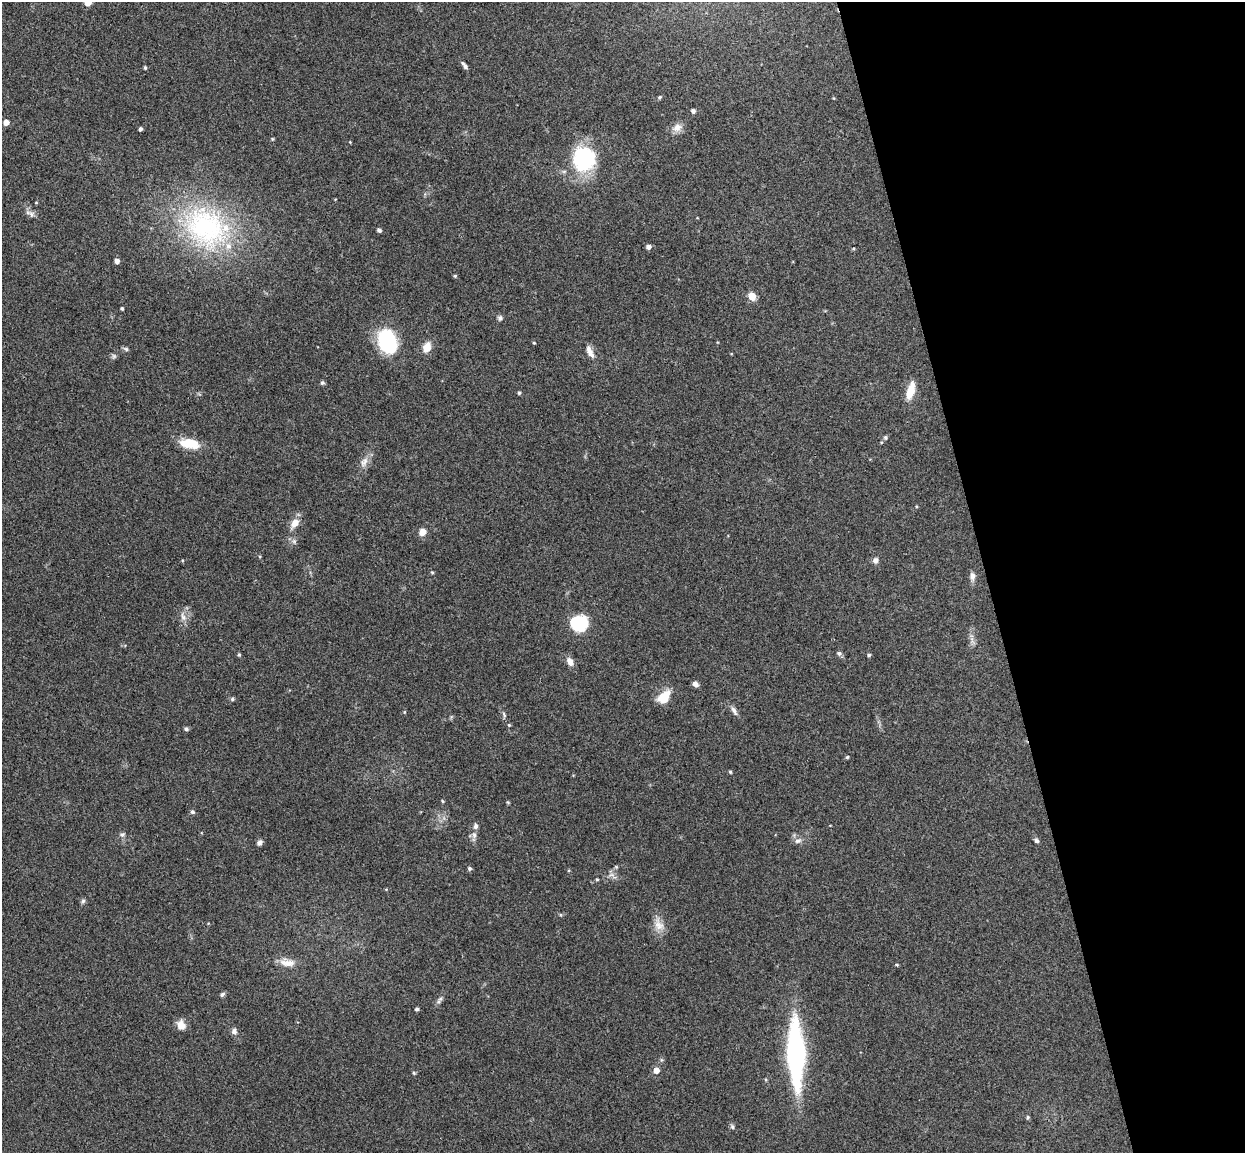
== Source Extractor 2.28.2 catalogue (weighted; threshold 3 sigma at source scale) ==
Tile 12 of 4 x 4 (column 4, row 3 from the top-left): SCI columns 3787-5029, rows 1306-2456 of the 5086 x 5029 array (HDU 1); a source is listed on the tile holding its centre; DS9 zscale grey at full resolution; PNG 1247 x 1155 px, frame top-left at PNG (2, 2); no overlay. Shown black and unused: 21% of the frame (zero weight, under 3 of 4 exposures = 5% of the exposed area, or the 3 px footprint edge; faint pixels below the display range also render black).
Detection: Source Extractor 2.28.2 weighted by HDU 2 'WHT'; one run over the whole footprint, this tile lists its part. Background 0.0705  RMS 0.0075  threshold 0.0339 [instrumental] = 3 sigma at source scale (4.5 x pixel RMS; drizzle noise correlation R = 1.50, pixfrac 1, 0.05/0.05 arcsec/px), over >= 5 px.
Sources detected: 80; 1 too faint to see at this stretch — not listed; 2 inside a brighter listed object's ellipse — not listed separately; the other 77 listed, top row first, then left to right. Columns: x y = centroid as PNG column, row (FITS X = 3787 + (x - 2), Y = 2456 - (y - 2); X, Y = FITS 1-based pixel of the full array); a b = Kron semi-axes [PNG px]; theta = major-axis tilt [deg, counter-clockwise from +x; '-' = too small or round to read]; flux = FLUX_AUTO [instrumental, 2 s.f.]
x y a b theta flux
87 2 6 6 - 7.1
465 66 8 5 -58 1.9
145 68 4 3 - 1
659 97 6 4 41 1.1
693 111 5 4 - 2
6 122 4 4 - 5.9
677 128 14 10 35 5.3
140 129 4 3 - 1.7
272 139 4 4 - 0.77
350 142 4 3 - 0.53
584 159 27 25 -85 58
32 214 8 6 -40 2.6
206 227 62 51 -45 130
379 230 4 4 - 2.1
648 247 5 4 - 2.9
117 261 5 5 - 3
455 276 4 3 - 0.96
752 296 5 5 - 20
122 308 3 3 - 0.95
500 318 7 6 - 1.6
387 341 20 15 -66 65
534 343 4 3 - 0.62
427 347 10 7 70 9.2
126 349 6 5 - 1.4
590 352 18 7 -64 4.9
322 383 6 5 - 1.3
910 391 20 8 74 11
519 393 4 3 - 1.1
886 438 5 5 - 1.3
189 444 25 11 -9 15
364 462 15 8 56 5.1
295 523 12 8 52 6.5
422 532 8 7 - 5.1
875 560 7 6 - 2.8
432 572 5 4 - 0.8
972 576 11 7 -87 3.2
183 617 12 7 -65 4
579 624 17 15 -11 33
839 653 6 6 - 1.6
239 655 5 4 - 0.98
869 655 4 4 - 1
570 662 11 7 -60 4.5
695 684 7 6 - 2.7
664 697 14 9 48 16
232 699 6 5 - 1.2
734 711 13 5 -59 2.9
404 712 5 3 - 0.68
504 714 9 4 -64 1.4
509 725 4 4 - 0.77
186 729 5 4 - 1.6
847 757 4 4 - 0.91
730 772 4 3 - 0.88
442 801 4 4 - 0.79
192 812 5 5 - 1.7
475 826 8 6 -86 2.2
122 834 8 5 26 1.7
474 835 8 6 -90 2.6
798 841 10 6 11 2.6
1036 841 6 5 - 1.9
259 843 7 5 47 2.4
469 868 5 5 - 1.4
611 875 7 4 18 1.7
597 879 4 4 - 0.85
83 901 6 5 - 1.4
659 925 17 11 -60 7.3
287 963 22 9 -6 7.6
896 965 5 3 - 0.73
222 994 8 5 45 1.4
440 999 7 5 45 1.7
417 1009 4 4 - 1.3
181 1025 10 8 -58 7
234 1031 8 7 - 2.5
796 1053 67 16 -88 140
656 1070 5 5 - 5.2
414 1073 5 4 - 0.99
1028 1117 5 4 - 1
732 1127 7 5 -63 1.5
Isophote crosses this tile's border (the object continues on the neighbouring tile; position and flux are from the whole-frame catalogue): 1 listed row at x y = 87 2